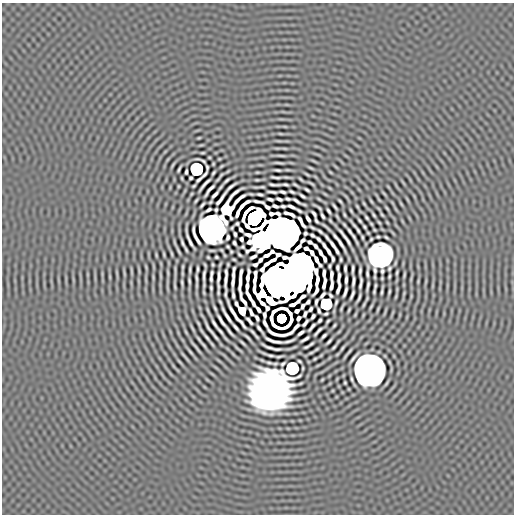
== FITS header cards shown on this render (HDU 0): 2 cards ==
NAXIS1  =                  512 / length of data axis 1
NAXIS2  =                  512 / length of data axis 2

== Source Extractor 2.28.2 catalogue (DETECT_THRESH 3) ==
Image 512 x 512 px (HDU 0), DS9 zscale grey, 1 PNG px = 1 image px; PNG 516 x 516 px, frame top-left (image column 1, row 512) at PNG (2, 3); no overlay
Background -1.49e-07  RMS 4.4e-05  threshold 1.31e-04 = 3 sigma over >= 5 px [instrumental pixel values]
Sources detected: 311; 6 with non-positive FLUX_AUTO (blend fragments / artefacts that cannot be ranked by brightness) are not listed; the other 305 listed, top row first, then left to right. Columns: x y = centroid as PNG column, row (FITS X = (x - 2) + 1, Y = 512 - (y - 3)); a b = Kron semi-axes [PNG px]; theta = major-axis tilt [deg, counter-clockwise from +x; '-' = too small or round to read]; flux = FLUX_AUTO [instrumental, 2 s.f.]
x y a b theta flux
285 126 6 3 -9 0.0027
280 134 6 3 -9 0.0032
199 138 3 2 - 0.0028
279 141 12 2 0 0.0057
284 148 6 2 -9 0.0038
203 153 4 2 - 0.0033
281 155 11 2 -3 0.0079
168 159 4 2 - 0.0026
219 159 3 2 - 0.0025
203 161 6 2 -34 0.0045
314 161 11 2 -28 0.0036
279 163 10 2 -4 0.0071
213 164 3 2 - 0.0028
173 165 5 2 - 0.0041
221 166 4 2 - 0.0031
207 168 6 2 -84 0.0031
311 168 5 2 - 0.0038
179 169 7 2 64 0.0053
196 169 8 8 - 0.67
277 170 7 2 -5 0.006
186 172 5 3 - 0.0051
257 172 4 2 - 0.003
330 172 4 2 - 0.0028
213 173 5 2 - 0.0043
205 174 7 2 48 0.0055
307 174 5 2 - 0.0039
273 177 5 2 - 0.0039
287 177 8 2 -4 0.0054
182 178 3 2 - 0.0028
191 178 3 3 - 0.0046
277 178 7 2 12 0.0032
301 179 5 2 - 0.004
199 180 6 3 41 0.0056
227 180 7 2 43 0.0065
257 180 4 2 - 0.0034
311 183 7 2 -30 0.0042
403 183 9 3 -51 0.0036
204 184 16 3 48 0.011
275 184 13 2 -3 0.0071
285 184 5 2 - 0.005
296 185 7 2 -32 0.0042
178 186 3 2 - 0.0024
194 186 4 2 - 0.0035
230 187 12 2 37 0.0082
262 187 5 2 - 0.0041
388 187 7 3 -45 0.0026
330 188 6 2 -45 0.0025
209 190 14 3 51 0.011
307 190 5 2 - 0.0053
272 192 10 2 -6 0.0064
282 192 6 2 -16 0.0064
292 192 5 2 - 0.0049
384 193 10 2 -45 0.0039
192 194 3 2 - 0.0026
260 194 5 2 - 0.006
215 195 8 3 47 0.0096
302 196 6 2 -34 0.0065
346 196 11 3 -45 0.0033
270 199 6 3 -15 0.0059
279 199 6 3 -20 0.0055
288 199 5 3 - 0.0049
319 199 5 2 - 0.0034
407 199 9 3 -61 0.0036
220 200 16 3 54 0.0084
379 200 7 2 -56 0.0027
196 201 4 2 - 0.0038
296 201 8 2 -34 0.008
340 201 5 2 - 0.0044
371 201 6 2 -58 0.0041
258 202 11 2 -10 0.0036
364 204 4 2 - 0.0033
401 204 8 3 -56 0.0034
202 205 6 2 48 0.0053
243 205 13 3 40 0.004
275 206 6 3 -20 0.0059
283 206 6 2 -2 0.0048
291 206 8 3 -25 0.0063
335 206 7 2 -50 0.0056
357 206 4 2 - 0.0031
267 207 6 3 -37 0.0037
318 207 10 2 -34 0.0033
387 208 5 2 - 0.0036
216 210 3 3 - 0.0036
226 210 23 10 52 0.14
299 210 5 2 - 0.0051
328 211 6 2 -58 0.0059
351 211 5 2 - 0.0038
237 213 7 3 69 0.012
287 213 5 3 - 0.008
291 214 6 3 -32 0.0074
314 214 7 3 -54 0.005
344 215 4 2 - 0.0037
374 215 5 2 - 0.0045
382 215 4 2 - 0.0033
322 216 6 2 -62 0.0061
337 217 5 2 - 0.0035
254 218 11 9 50 4.5
366 218 4 2 - 0.0042
308 219 6 3 -58 0.0082
359 220 5 2 - 0.0046
316 221 6 2 -60 0.0036
330 221 4 2 - 0.0034
301 222 12 3 -60 0.0069
237 224 3 3 - 0.0041
371 224 4 2 - 0.0033
354 225 11 2 -52 0.011
326 227 12 2 -41 0.0063
364 227 4 2 - 0.0041
212 228 14 13 - 7.6
312 228 6 2 -27 0.0045
320 231 8 2 -38 0.0062
349 231 6 2 -57 0.0065
281 233 20 16 -20 27
305 233 4 3 - 0.0043
235 234 4 3 - 0.0052
312 235 5 3 - 0.0046
196 236 19 3 -68 0.0058
353 236 6 2 -61 0.0057
228 237 5 3 - 0.0054
327 237 6 2 -54 0.0053
335 237 8 2 -53 0.0078
345 237 20 2 -54 0.015
362 237 4 2 - 0.0038
241 239 4 3 - 0.0061
260 239 13 11 45 2
318 239 7 2 -44 0.0065
310 242 5 3 - 0.0055
183 243 9 2 -67 0.0085
234 243 4 3 - 0.0054
340 243 17 2 -59 0.014
324 245 6 3 -57 0.0069
333 245 9 3 -55 0.0087
315 246 6 3 -50 0.0057
243 247 3 3 - 0.0035
306 248 4 3 - 0.0081
178 251 10 2 -64 0.0066
328 251 7 3 -59 0.0087
337 251 6 2 -64 0.0072
231 252 4 2 - 0.0031
312 253 5 3 - 0.0081
320 253 7 3 -61 0.0089
164 254 4 2 - 0.0035
172 254 5 2 - 0.0038
156 255 5 2 - 0.0033
240 255 5 2 - 0.0039
380 255 14 13 - 2
208 257 3 2 - 0.003
216 257 4 3 - 0.0036
253 257 7 3 28 0.0073
234 259 3 2 - 0.0032
325 259 6 3 -70 0.0087
333 259 6 3 -80 0.0035
341 259 4 2 - 0.0039
317 260 11 3 -58 0.013
213 265 3 2 - 0.0033
300 266 20 14 -72 8.6
330 266 4 3 - 0.0036
146 267 7 3 -78 0.0031
182 267 5 2 - 0.0037
337 267 5 2 - 0.0052
345 268 7 3 -88 0.0063
197 269 6 2 88 0.0052
234 269 5 3 - 0.0034
353 269 9 2 87 0.0063
389 269 4 3 - 0.0043
190 270 7 2 88 0.0058
131 271 7 2 -82 0.0043
139 271 13 2 90 0.0043
360 271 8 2 86 0.0066
175 272 22 2 90 0.0065
241 272 7 2 76 0.0076
117 273 11 3 -79 0.0041
124 273 12 3 -83 0.0039
168 273 8 3 -81 0.0039
211 273 4 3 - 0.0044
324 273 7 3 88 0.0095
397 273 5 2 - 0.0043
367 274 7 2 -88 0.0063
160 275 8 2 -81 0.0042
204 275 15 2 85 0.013
233 275 6 3 -89 0.0057
331 275 8 3 87 0.0067
404 275 6 2 78 0.0044
248 276 12 3 82 0.014
389 276 4 2 - 0.0038
110 277 4 2 - 0.0031
218 277 12 2 85 0.013
226 277 18 3 86 0.014
339 277 10 2 83 0.0078
196 278 9 2 -86 0.0076
211 279 6 3 86 0.0057
280 280 22 19 -85 22
346 280 7 3 86 0.0088
189 281 6 2 -82 0.0054
294 281 12 9 -29 6.9
353 281 11 2 87 0.0097
426 281 7 3 71 0.0032
233 282 7 3 83 0.007
240 282 14 2 86 0.016
182 283 7 2 -84 0.0054
361 283 12 3 83 0.0073
324 284 10 3 79 0.011
175 286 8 2 -82 0.0049
247 286 7 3 86 0.011
331 286 9 3 80 0.0092
368 286 10 2 79 0.0077
375 286 6 2 79 0.0036
211 288 5 2 - 0.0046
338 289 11 3 75 0.0068
382 290 10 2 81 0.0066
345 292 10 2 71 0.0087
374 292 5 2 - 0.0037
389 292 5 2 - 0.0045
226 293 9 2 87 0.0054
233 295 12 2 -85 0.0059
352 295 9 2 68 0.0073
249 296 10 3 -60 0.011
302 296 5 3 - 0.0077
396 296 8 3 81 0.0038
359 298 9 2 68 0.0069
308 302 5 3 - 0.0046
316 302 6 3 74 0.0045
336 302 5 2 - 0.0046
253 303 6 3 -66 0.0078
236 304 5 3 - 0.006
294 304 11 3 31 0.0093
326 304 9 8 - 0.39
364 304 7 2 66 0.0045
302 306 5 3 - 0.0061
371 306 5 2 - 0.0041
215 308 5 2 - 0.0047
342 308 8 2 66 0.0043
310 309 5 3 - 0.0044
378 309 6 2 69 0.0039
258 310 6 3 -54 0.0077
349 310 4 2 - 0.0037
208 311 11 2 -65 0.0061
242 311 7 6 - 0.057
274 311 9 3 33 0.0054
297 311 4 3 - 0.0078
319 311 5 2 - 0.0055
251 312 8 3 -66 0.0047
385 312 9 2 69 0.0039
305 314 6 3 65 0.0059
326 314 5 2 - 0.004
355 314 4 2 - 0.0027
363 315 5 3 - 0.0025
227 316 18 2 -59 0.014
313 316 5 3 - 0.0055
257 318 6 3 -62 0.0043
272 318 9 3 -85 0.0031
281 318 7 7 - 0.66
298 318 5 3 - 0.0066
320 320 4 3 - 0.0048
221 321 14 2 -56 0.012
249 321 8 3 -49 0.0059
328 321 5 2 - 0.0042
198 323 8 3 -63 0.0049
305 323 8 3 51 0.0064
214 324 10 2 -57 0.0089
334 325 4 2 - 0.0036
236 327 8 2 -51 0.0081
312 327 9 2 49 0.0061
192 328 13 3 -62 0.0066
209 329 16 3 -57 0.011
260 329 14 2 -54 0.0014
220 331 7 2 -46 0.0066
229 331 11 2 -52 0.0081
318 331 11 2 48 0.0066
339 331 8 3 44 0.003
252 332 7 2 -44 0.0062
301 333 6 3 36 0.0083
324 336 6 2 45 0.0068
207 338 9 2 -51 0.0085
248 338 9 2 -45 0.0066
305 339 9 2 32 0.0081
273 341 17 3 -15 0.0093
289 341 13 2 17 0.0059
329 341 7 2 47 0.0063
243 343 6 2 -44 0.0052
311 344 6 2 41 0.0048
204 345 8 2 -50 0.0071
196 347 15 2 -52 0.0096
270 347 16 3 -23 0.0052
307 347 5 2 - 0.0046
334 347 6 2 48 0.0049
342 348 5 2 - 0.0046
238 349 12 3 -42 0.0062
277 349 9 2 0 0.007
317 349 5 2 - 0.0037
190 352 14 3 -51 0.0069
311 353 5 2 - 0.0038
271 355 6 2 -13 0.0063
279 356 8 2 9 0.0053
185 357 22 3 -51 0.0081
354 357 13 2 50 0.01
315 359 4 2 - 0.0034
300 361 4 2 - 0.0041
180 362 11 3 -49 0.0047
283 364 5 3 - 0.0044
292 368 8 8 - 0.57
369 370 19 17 -83 8.4
352 379 6 2 -69 0.0053
345 383 4 3 - 0.0033
269 391 33 29 39 1.7
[6 non-positive-flux detections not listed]